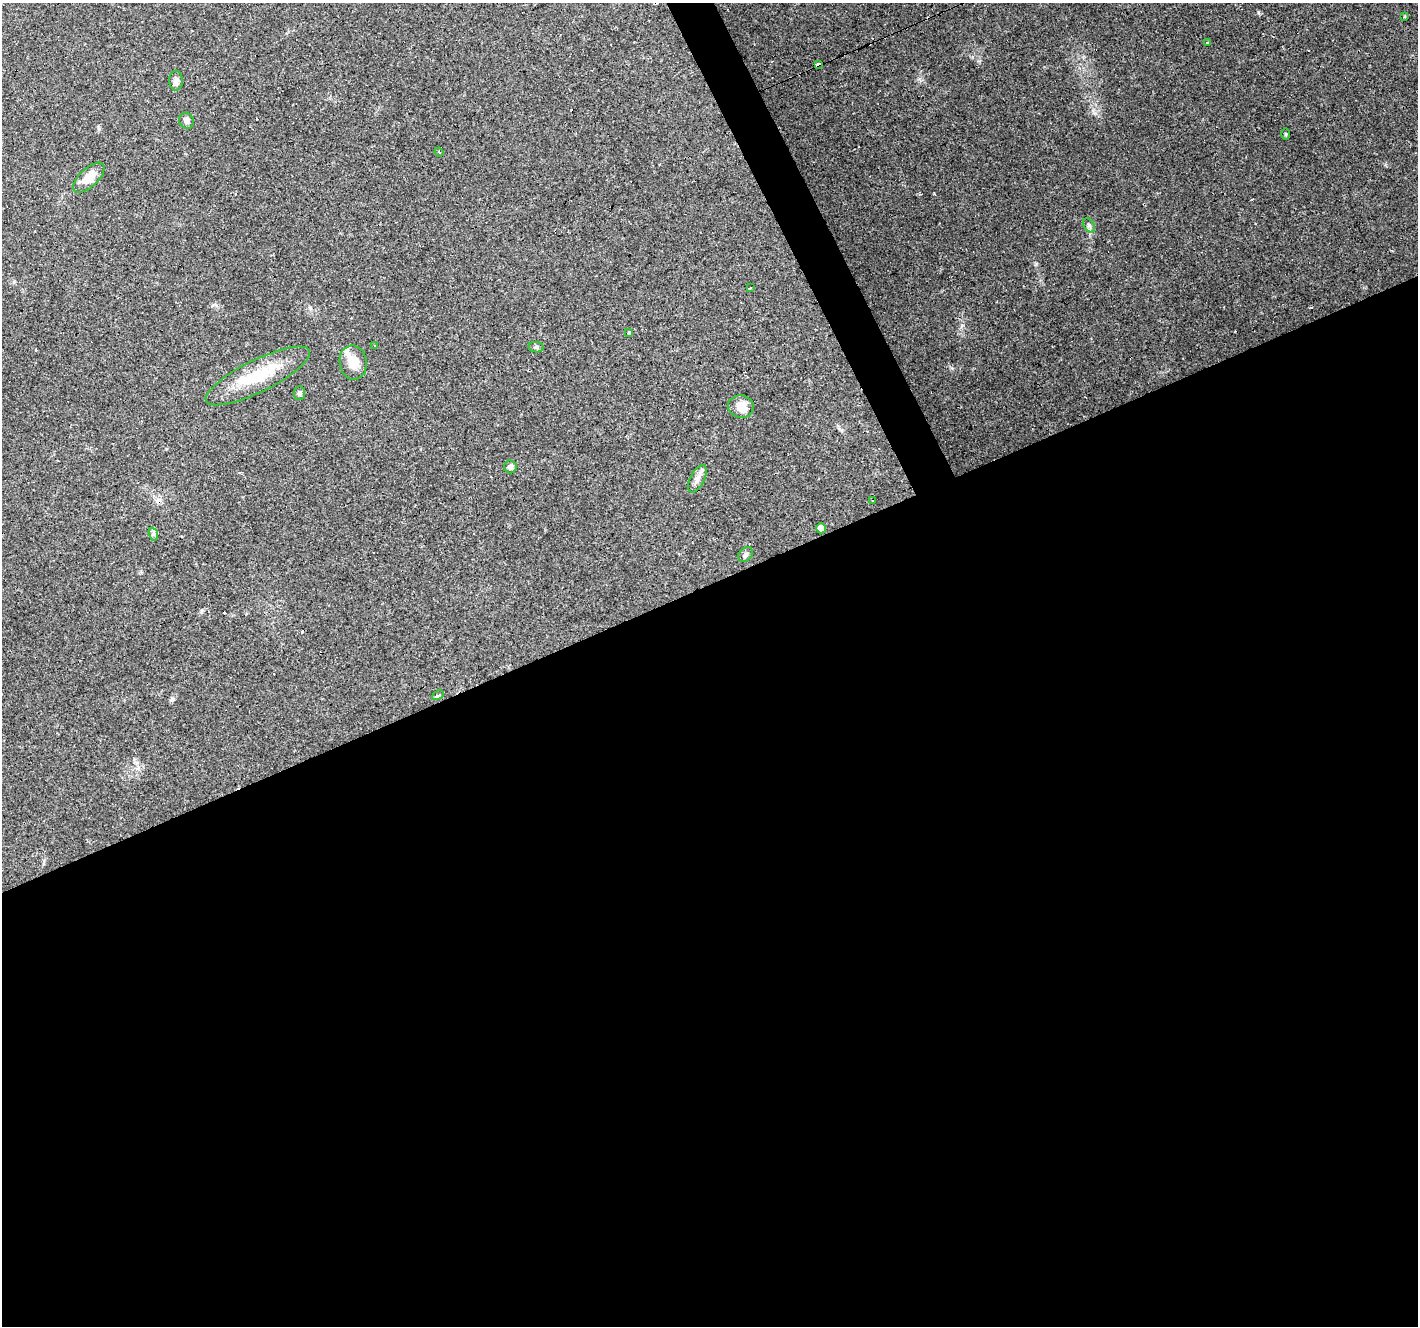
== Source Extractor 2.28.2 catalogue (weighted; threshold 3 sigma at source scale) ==
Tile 15 of 4 x 4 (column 3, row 4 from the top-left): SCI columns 2833-4248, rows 88-1411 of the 5664 x 5529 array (HDU 1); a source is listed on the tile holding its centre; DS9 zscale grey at full resolution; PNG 1420 x 1328 px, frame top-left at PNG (2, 3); each listed source drawn as its Kron ellipse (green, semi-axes under 4 px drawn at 4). Shown black and unused: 57% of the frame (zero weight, under 3 of 4 exposures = <1% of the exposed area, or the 3 px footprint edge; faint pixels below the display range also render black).
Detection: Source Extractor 2.28.2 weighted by HDU 2 'WHT'; one run over the whole footprint, this tile lists its part. Background 0.117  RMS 0.0059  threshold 0.0265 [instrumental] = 3 sigma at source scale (4.5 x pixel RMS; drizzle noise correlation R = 1.50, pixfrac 1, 0.0396/0.0396 arcsec/px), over >= 5 px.
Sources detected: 33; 9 cosmic-ray / hot-pixel residue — neither listed nor drawn; the other 24 listed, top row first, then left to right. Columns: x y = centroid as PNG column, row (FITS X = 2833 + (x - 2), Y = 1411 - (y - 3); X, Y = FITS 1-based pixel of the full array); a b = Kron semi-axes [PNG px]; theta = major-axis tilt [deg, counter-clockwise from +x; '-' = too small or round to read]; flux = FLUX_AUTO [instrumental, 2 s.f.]
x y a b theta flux
1405 16 3 2 - 0.69
1208 43 4 2 - 0.62
818 65 3 3 - 19
176 81 10 6 90 2.1
186 121 8 7 - 2.3
1286 134 6 4 -89 0.65
439 152 4 3 - 0.54
89 178 19 9 43 9.5
1089 225 8 5 -55 1.4
750 288 3 3 - 6.4
629 333 3 3 - 3.2
375 346 3 3 - 2.5
536 347 7 5 -9 1.3
353 362 17 13 -81 10
258 376 57 16 26 27
299 393 7 6 - 1.3
741 407 13 11 -12 6.9
510 467 6 6 - 2.2
697 479 15 7 63 3.4
872 501 3 3 - 1.9
821 528 5 5 - 3.8
153 534 7 4 -70 1.3
745 555 8 6 46 1.6
438 695 6 3 26 5.7
Overlapping masked pixels (flux is a lower limit): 1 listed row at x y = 818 65
Unlisted compact peaks at least as high as the median listed source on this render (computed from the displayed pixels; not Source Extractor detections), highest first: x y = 1258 12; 1095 113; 1036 264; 962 325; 919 79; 952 368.